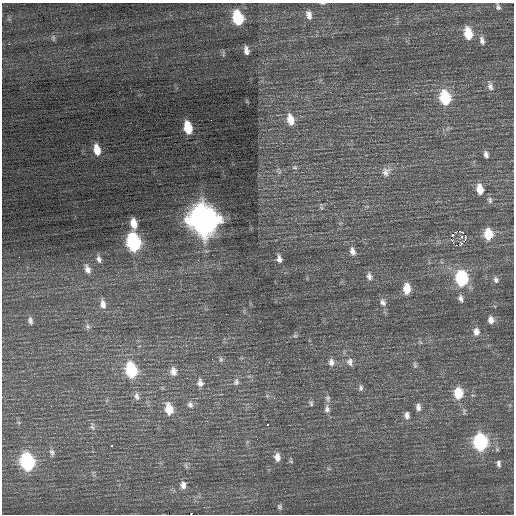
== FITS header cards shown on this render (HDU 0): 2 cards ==
NAXIS1  =                  512 / Axis length
NAXIS2  =                  512 / Axis length

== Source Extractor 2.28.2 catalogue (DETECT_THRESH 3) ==
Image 512 x 512 px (HDU 0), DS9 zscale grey, 1 PNG px = 1 image px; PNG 516 x 516 px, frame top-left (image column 1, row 512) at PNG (2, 3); no overlay
Background 0.641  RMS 0.8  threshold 2.41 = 3 sigma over >= 5 px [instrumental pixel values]
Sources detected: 79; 2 with non-positive FLUX_AUTO (blend fragments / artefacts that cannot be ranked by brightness) are not listed; the other 77 listed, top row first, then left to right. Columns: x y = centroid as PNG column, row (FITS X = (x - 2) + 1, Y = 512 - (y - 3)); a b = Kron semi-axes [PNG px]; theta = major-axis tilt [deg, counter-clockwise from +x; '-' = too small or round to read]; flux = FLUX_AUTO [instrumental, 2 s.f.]
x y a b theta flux
323 3 6 3 0 62
498 7 7 5 -75 140
309 15 12 7 -75 340
238 18 10 7 -76 3600
468 33 11 7 -77 1300
53 38 9 4 -90 93
482 41 12 7 -73 240
9 44 3 2 - 100
246 50 8 4 -79 270
490 86 11 7 -79 220
445 98 12 8 -78 2900
290 120 13 8 -77 700
188 128 10 6 -78 1500
97 150 10 6 -78 670
486 154 7 5 -75 190
295 167 7 5 5 83
386 172 13 10 65 380
480 189 10 6 -79 660
490 200 9 6 -74 150
203 220 14 11 -73 79000
134 224 11 6 -79 640
488 234 10 8 -85 1300
452 235 3 3 - 54
465 235 2 2 - 1000
452 240 3 2 - 180
464 240 9 3 62 120
133 242 12 8 -78 9100
461 244 3 3 - 210
352 251 11 7 -70 280
19 257 2 2 - 40
99 259 11 7 -77 230
279 259 9 6 -77 220
87 269 13 8 -70 330
369 276 11 7 -79 230
461 279 11 8 -87 4700
496 280 8 6 -70 150
407 288 10 7 89 750
169 289 2 2 - 75
460 298 8 5 -78 180
383 302 10 8 -64 240
103 304 12 7 -80 310
30 320 9 5 -78 160
491 320 8 6 -84 280
88 326 7 6 - 130
476 332 9 7 -87 290
295 336 6 4 1 81
221 359 7 5 89 110
299 359 2 2 - 29
331 362 9 7 -88 240
350 362 11 8 -87 250
415 365 9 5 -77 120
131 370 11 8 -77 3800
175 371 9 7 35 470
187 378 2 2 - 47
236 382 10 8 79 210
200 383 11 8 -81 280
361 388 8 6 85 130
458 393 11 8 -89 1300
137 396 11 6 -77 200
328 398 10 7 -86 160
311 403 8 5 -80 99
190 405 9 8 - 210
418 407 9 6 -85 210
169 409 11 7 -79 930
327 409 11 7 -89 230
407 415 9 7 -86 220
267 425 3 2 - 99
92 427 11 5 -75 150
480 442 10 8 -84 7200
112 446 3 3 - 540
52 452 9 6 -74 160
277 457 9 7 -80 350
27 462 11 8 -78 7900
499 464 9 5 -83 160
183 485 10 7 -82 270
280 507 7 6 - 120
191 514 2 2 - 1500
At the frame edge (FLAGS 8, measured only in part): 2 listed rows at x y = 323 3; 191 514
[2 non-positive-flux detections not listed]